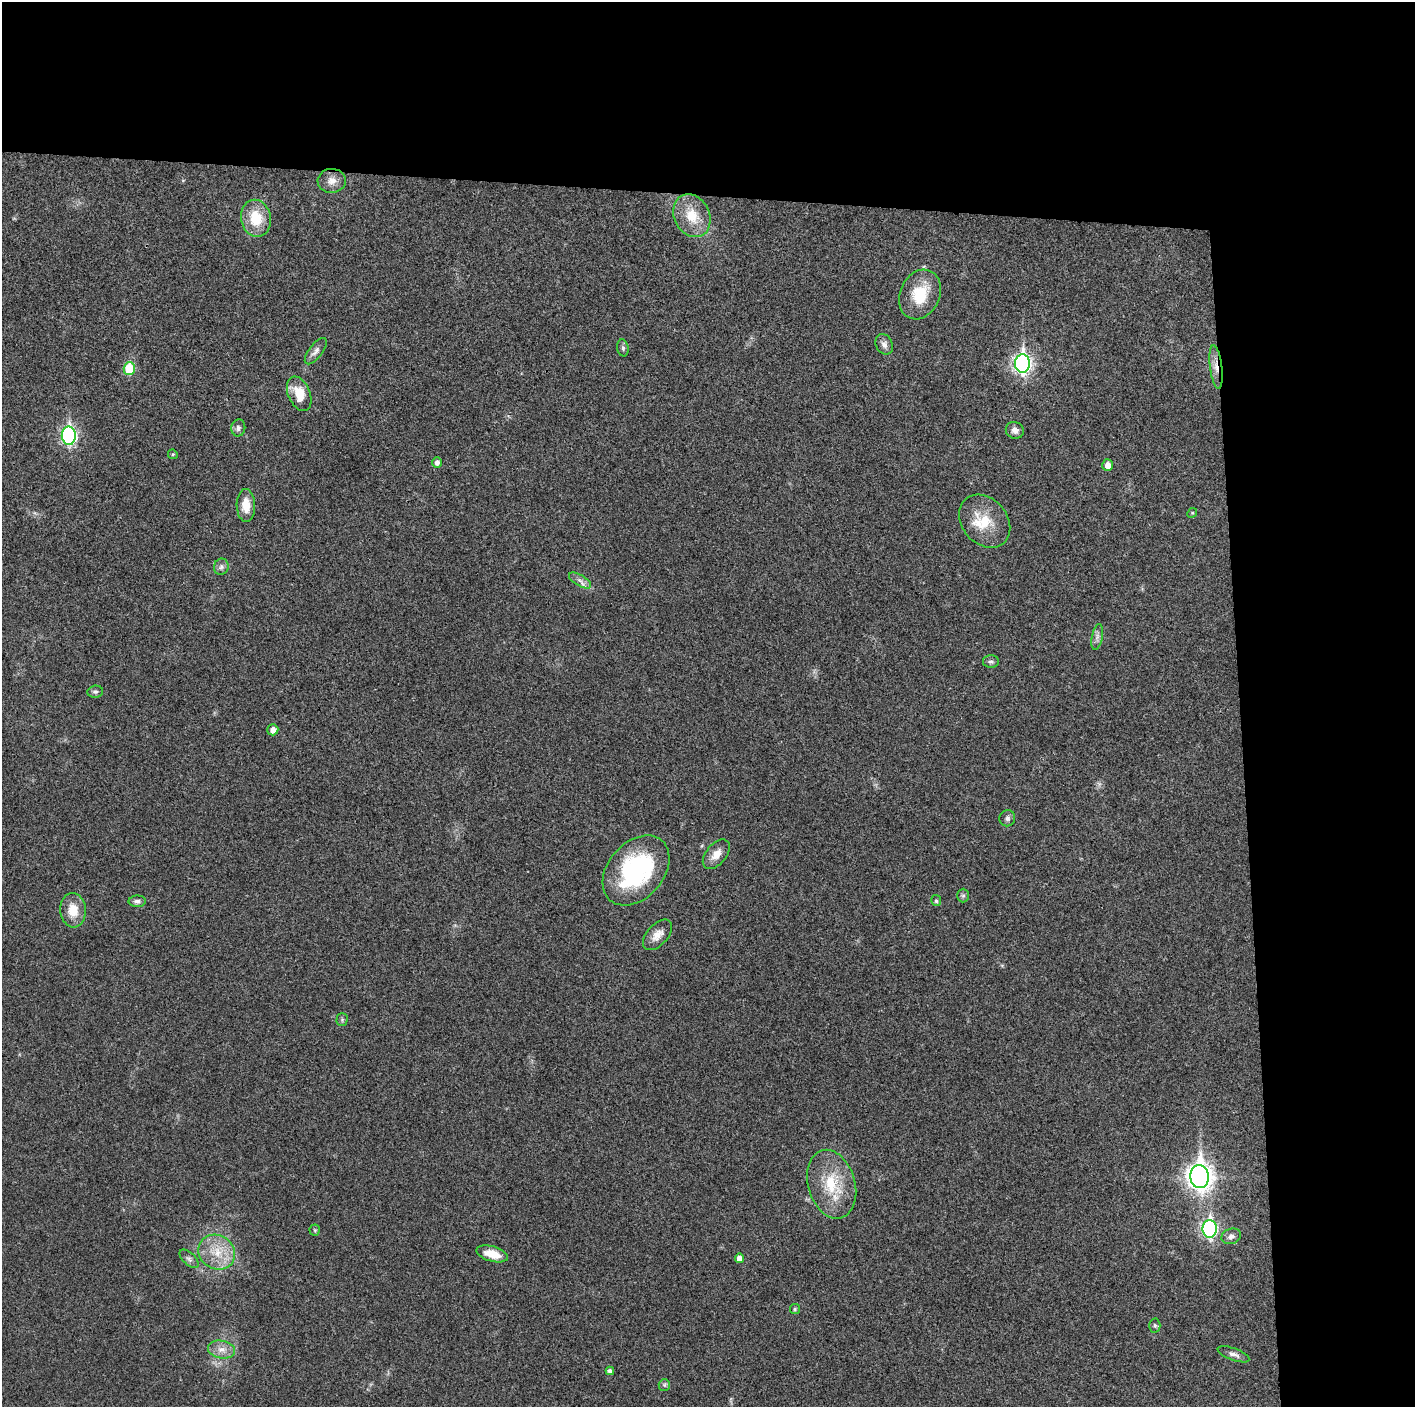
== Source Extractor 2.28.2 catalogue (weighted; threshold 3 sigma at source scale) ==
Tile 3 of 3 x 3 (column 3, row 1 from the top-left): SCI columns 2828-4240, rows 2817-4221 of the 4241 x 4224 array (HDU 1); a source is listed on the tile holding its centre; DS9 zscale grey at full resolution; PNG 1417 x 1409 px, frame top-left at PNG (2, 2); each listed source drawn as its Kron ellipse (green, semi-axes under 4 px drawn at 4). Shown black and unused: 24% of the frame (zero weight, under 3 of 4 exposures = <1% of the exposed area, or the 3 px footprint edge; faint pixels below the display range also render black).
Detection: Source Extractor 2.28.2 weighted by HDU 2 'WHT'; one run over the whole footprint, this tile lists its part. Background 0.0194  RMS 0.0039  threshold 0.0175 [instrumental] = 3 sigma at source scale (4.5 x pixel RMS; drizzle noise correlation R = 1.50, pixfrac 1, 0.05/0.05 arcsec/px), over >= 5 px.
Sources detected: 51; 1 inside a brighter listed object's ellipse — not listed separately; the other 50 listed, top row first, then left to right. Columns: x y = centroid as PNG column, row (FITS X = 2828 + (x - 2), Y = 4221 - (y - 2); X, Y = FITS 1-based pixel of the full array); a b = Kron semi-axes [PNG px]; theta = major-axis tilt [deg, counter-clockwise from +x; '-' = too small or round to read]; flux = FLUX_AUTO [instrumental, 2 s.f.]
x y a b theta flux
332 181 14 12 3 3.4
692 216 22 17 -64 9.9
256 218 18 15 -79 12
920 295 26 20 65 13
884 344 10 8 -64 1.9
623 348 8 5 -81 0.91
316 351 16 6 53 1.9
1022 363 9 7 -90 140
1216 367 22 6 -83 3.7
129 368 6 5 - 18
299 394 18 11 -67 8.5
238 428 8 7 - 1.4
1015 430 9 8 - 2.1
69 436 9 7 -89 84
173 454 5 4 - 0.51
437 462 5 5 - 1.6
1108 465 6 5 - 2.8
246 505 16 9 -88 5.8
1192 513 5 4 - 0.46
985 521 29 22 -49 12
221 567 8 7 - 1.4
580 580 12 5 -31 1.7
1097 637 13 5 79 1.6
991 662 8 6 -1 1.1
95 692 8 6 7 0.95
273 730 5 5 - 2.5
1007 818 8 8 - 1.2
716 854 17 10 50 4.3
636 870 39 28 49 49
963 896 7 6 - 0.85
137 901 8 6 0 1.2
936 901 5 5 - 0.76
73 910 17 13 -85 7.2
657 935 18 10 47 3.8
342 1020 6 5 - 0.64
1200 1177 11 9 -87 340
832 1184 35 23 -74 18
1210 1229 9 7 -90 81
315 1230 5 5 - 0.49
1231 1236 10 7 21 1.6
217 1252 19 17 -35 10
492 1254 16 7 -16 5.8
740 1258 5 4 - 2.7
189 1259 12 6 -43 1.4
795 1309 5 5 - 0.57
1155 1325 7 5 -87 0.78
221 1349 13 9 -11 3.4
1233 1354 17 6 -20 2
610 1371 4 4 - 1.3
664 1385 6 5 - 0.76
Overlapping masked pixels (flux is a lower limit): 1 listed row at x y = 1216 367